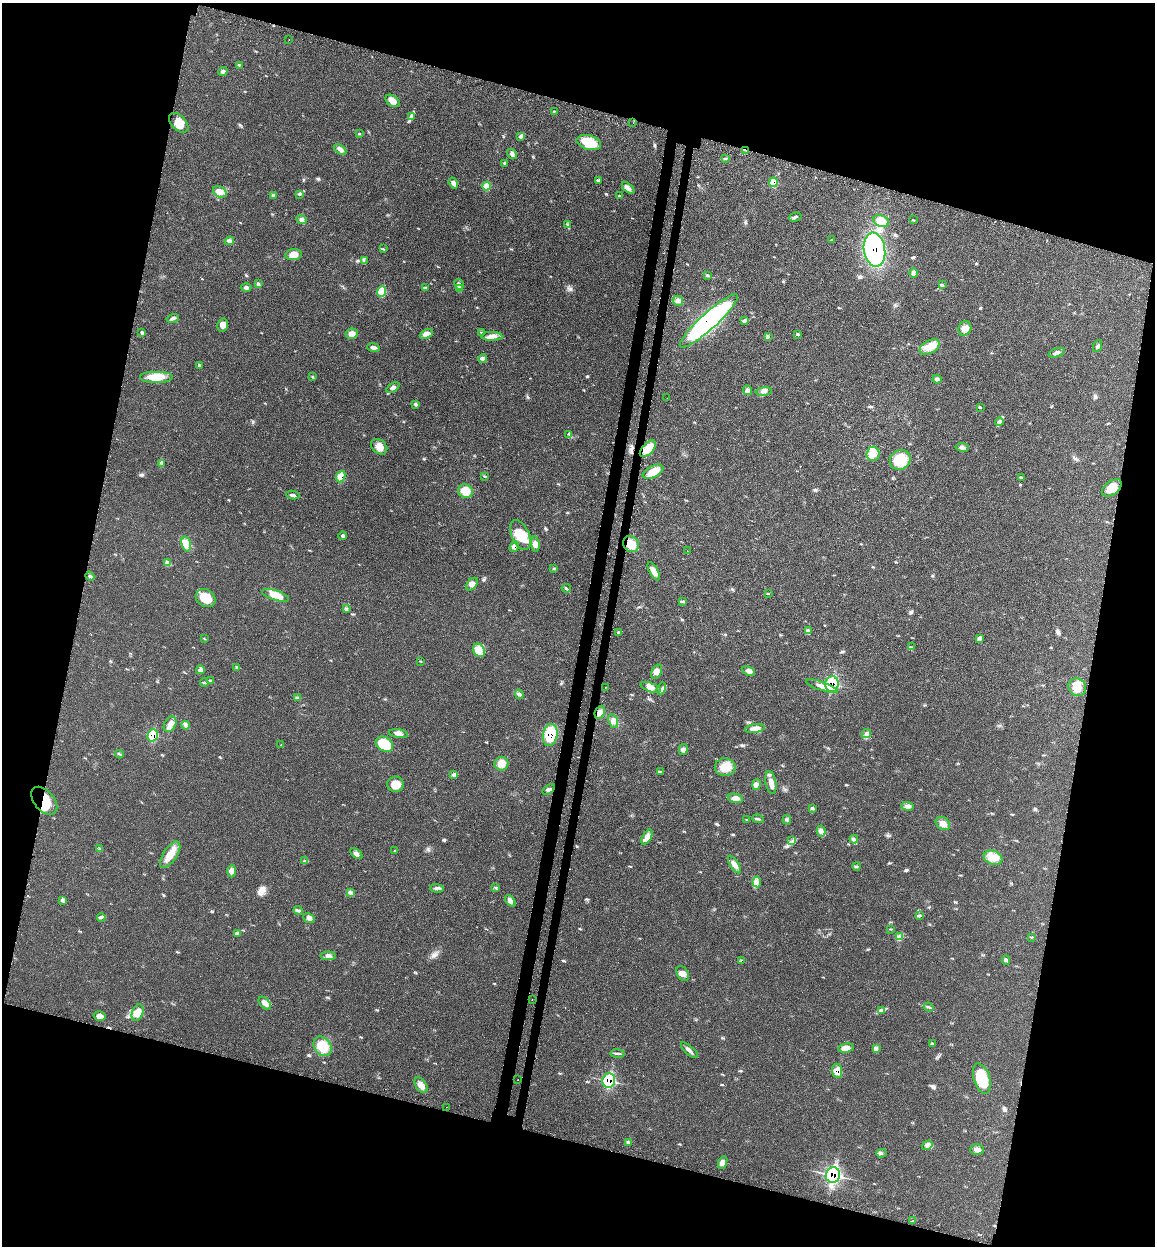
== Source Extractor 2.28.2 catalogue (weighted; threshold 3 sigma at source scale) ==
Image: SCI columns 199-4809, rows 92-5067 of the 5140 x 5154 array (HDU 1 of 3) = the unmasked area's bounding box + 8 px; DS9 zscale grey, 4 x 4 block average (1 PNG px = mean of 4 x 4 image px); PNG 1157 x 1248 px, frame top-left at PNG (2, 3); each listed source drawn as its Kron ellipse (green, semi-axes under 4 px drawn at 4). Shown black and unused: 31% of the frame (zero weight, under 3 of 4 exposures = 8% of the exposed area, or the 3 px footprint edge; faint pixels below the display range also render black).
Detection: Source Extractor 2.28.2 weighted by HDU 2 'WHT'. Background 0.0232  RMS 0.0034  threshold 0.0153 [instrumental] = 3 sigma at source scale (4.5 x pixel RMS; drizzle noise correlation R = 1.50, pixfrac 1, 0.05/0.05 arcsec/px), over >= 5 px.
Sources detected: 225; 1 inside a brighter object's white glare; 2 cosmic-ray / hot-pixel residue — neither listed nor drawn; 7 coinciding with a brighter row at this scale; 3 inside a brighter listed object's ellipse — not listed separately; the other 212 listed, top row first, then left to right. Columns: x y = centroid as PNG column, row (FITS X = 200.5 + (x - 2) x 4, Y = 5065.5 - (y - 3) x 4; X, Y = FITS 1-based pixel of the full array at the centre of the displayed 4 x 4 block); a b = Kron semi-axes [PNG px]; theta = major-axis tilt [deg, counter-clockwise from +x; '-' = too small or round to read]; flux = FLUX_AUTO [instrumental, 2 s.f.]
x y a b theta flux
289 40 2 2 - 0.48
240 65 2 2 - 1.2
223 71 5 3 - 3.9
393 101 8 5 -35 16
554 111 2 2 - 1.3
412 116 4 2 - 2.8
179 123 12 7 -45 22
633 123 2 2 - 0.32
359 134 3 2 - 1.3
520 137 3 2 - 1.3
589 142 12 7 -16 52
340 149 7 4 -34 8.2
746 150 4 2 - 1.8
512 154 5 4 - 5.4
725 159 3 2 - 1.8
505 163 3 3 - 2.8
599 180 3 2 - 2.3
773 182 5 4 - 26
453 183 6 4 -55 6.1
487 186 4 4 - 23
628 188 7 3 -43 6.7
220 192 7 5 -31 11
300 194 2 2 - 1.2
273 195 4 3 - 2.6
619 196 3 2 - 1.2
795 217 6 2 16 3.6
302 220 5 4 - 6
913 220 4 2 - 1.2
881 221 8 5 -24 27
567 225 2 2 - 1.1
832 240 4 3 - 3
229 241 5 3 - 5.2
383 249 2 2 - 1.3
874 250 17 10 -81 240
293 255 8 5 7 17
364 261 2 2 - 0.73
914 273 4 3 - 7.6
707 275 3 2 - 2.3
258 284 3 2 - 2.9
459 284 5 3 - 4.4
942 285 3 2 - 1.6
246 287 5 3 - 4
426 287 2 2 - 0.98
459 289 4 4 - 4.8
382 292 5 4 - 30
678 301 5 5 - 6.2
173 318 6 3 15 5.2
709 321 38 8 42 440
744 321 4 3 - 3.6
223 325 6 5 - 13
965 328 7 6 - 16
141 333 2 2 - 1.1
482 333 2 2 - 1
352 334 6 5 - 11
426 334 7 4 25 13
797 334 3 2 - 1.1
492 336 10 4 1 11
768 337 2 2 - 1.1
1097 346 6 2 64 3.5
930 347 11 6 30 20
373 348 6 3 -10 5.8
1057 353 8 3 19 6.5
483 358 5 3 - 4.2
200 365 4 3 - 2.3
156 377 17 6 0 31
312 377 2 2 - 1.2
937 379 4 3 - 4.7
393 388 7 3 33 5.6
747 390 5 4 - 5.6
764 392 8 2 5 3.2
667 398 2 2 - 0.52
416 404 4 3 - 3.4
980 407 2 2 - 0.74
999 422 4 4 - 4.9
569 434 3 2 - 1.9
379 447 9 6 -41 15
962 447 7 3 -10 6.1
648 449 10 5 46 28
873 454 7 6 - 15
900 460 11 9 30 45
162 463 3 3 - 2.7
653 472 11 5 26 27
485 476 3 2 - 1.3
341 477 6 4 66 21
1021 477 3 2 - 1.9
1112 488 11 6 36 28
465 491 7 6 - 28
293 495 7 3 -11 4.8
520 535 16 8 -66 54
343 536 4 3 - 3.9
186 544 8 3 -77 10
535 544 7 4 -81 8.5
631 544 8 7 - 27
514 547 6 3 54 6.4
687 551 2 2 - 1.1
167 563 2 2 - 1.2
554 568 3 2 - 1.6
654 571 10 4 -61 15
90 576 5 2 - 2.8
472 584 7 5 52 9.9
566 588 4 3 - 2.6
769 594 2 2 - 0.66
276 595 14 5 -17 22
206 598 10 8 -33 41
683 601 4 2 - 2.7
346 608 4 2 - 1.7
808 631 2 2 - 1.9
618 633 3 2 - 2.3
980 638 4 3 - 3.4
204 639 2 2 - 0.74
912 647 2 2 - 0.87
479 650 7 5 -60 13
421 662 2 2 - 0.66
237 667 3 2 - 1.8
200 670 4 2 - 2.8
749 671 7 4 -26 8.1
657 672 7 5 62 13
210 681 3 2 - 1.5
204 682 4 2 - 2.2
832 684 8 6 88 83
822 686 16 3 -19 16
605 687 2 2 - 2.6
651 687 11 4 -20 12
1077 687 9 8 - 23
661 689 6 3 71 5.3
519 694 5 3 - 4.9
297 698 2 2 - 1.6
600 712 7 5 64 11
613 721 7 4 -69 8.8
170 724 8 5 60 11
186 725 4 2 - 3.9
755 729 10 4 10 15
398 734 9 4 -9 9.7
866 734 5 3 - 4.8
153 735 6 5 - 41
550 735 11 7 79 74
281 744 2 2 - 0.71
384 744 9 7 -32 77
683 749 5 4 - 7.2
119 754 4 2 - 1.8
501 764 7 7 - 20
725 767 10 9 - 28
660 771 2 2 - 0.65
453 775 3 2 - 1.6
771 782 11 5 -79 14
395 784 8 8 - 25
756 784 5 4 - 6.1
549 790 7 3 34 5.3
735 798 8 4 -11 12
44 801 16 10 -49 53
908 806 6 3 -5 6.3
812 808 2 2 - 1.1
758 819 6 2 -15 3.3
747 820 2 2 - 0.78
787 820 5 2 - 3.7
943 824 7 6 - 11
821 831 5 3 - 5.8
647 837 8 3 60 9.3
854 839 4 2 - 2.6
792 841 3 2 - 2.2
99 849 2 2 - 0.88
394 850 2 2 - 0.72
356 854 7 4 -38 6.8
170 855 15 7 56 29
993 858 9 7 -18 19
304 861 2 2 - 1.2
734 864 10 4 -57 11
856 866 4 2 - 2
232 871 6 4 88 7
757 882 5 2 - 3.6
437 888 7 3 -1 5.8
495 888 2 2 - 1.2
351 892 3 2 - 1.5
63 900 3 2 - 2.6
510 901 7 4 -51 6.6
298 910 4 2 - 3.4
919 916 3 2 - 2.4
101 917 4 3 - 3.6
309 918 6 4 -25 6.3
891 929 2 2 - 0.93
238 933 2 2 - 1.3
899 936 2 2 - 0.84
1032 937 2 2 - 1
328 956 7 4 2 7.8
1006 960 4 2 - 2.3
741 961 2 2 - 0.81
683 973 8 5 -56 10
532 1000 2 2 - 0.39
265 1003 7 4 -49 11
929 1007 5 2 - 2.9
882 1011 2 2 - 1.7
138 1013 9 5 70 15
100 1016 6 5 - 9.5
933 1044 2 2 - 0.83
323 1046 11 8 -53 44
846 1048 8 5 9 15
877 1049 3 2 - 2.6
689 1050 10 3 -41 7.3
617 1053 7 2 -3 3.9
837 1071 7 5 -81 16
982 1079 16 8 -72 72
518 1080 2 2 - 0.5
609 1081 7 6 - 89
421 1085 8 5 -55 13
446 1107 2 2 - 0.32
629 1143 4 2 - 2.3
927 1145 5 4 - 6.3
977 1149 7 5 3 8.1
881 1153 5 2 - 2.7
723 1162 7 3 68 6
833 1175 8 7 - 170
912 1221 3 2 - 1.5
Overlapping masked pixels (flux is a lower limit): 14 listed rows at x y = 746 150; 773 182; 874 250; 709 321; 341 477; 514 547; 832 684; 822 686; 153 735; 550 735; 44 801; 837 1071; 609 1081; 833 1175
Diffuse or blended objects may show on this block-average render without a row.